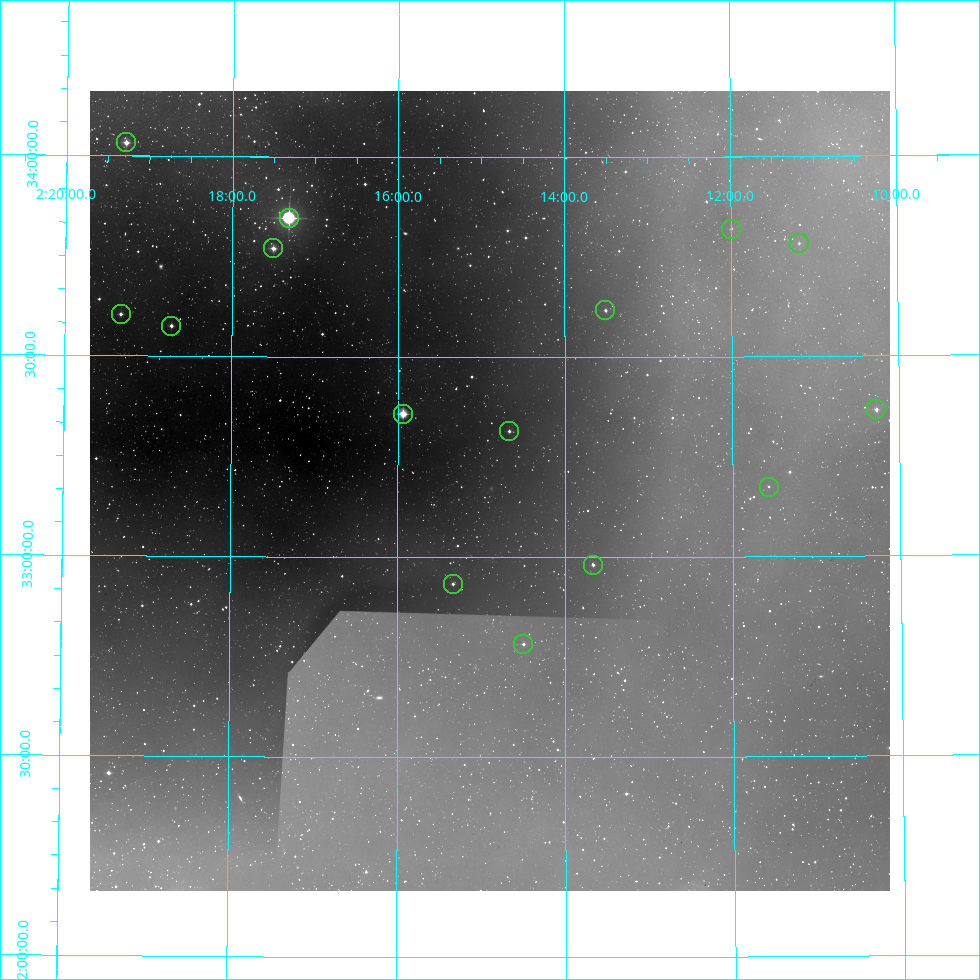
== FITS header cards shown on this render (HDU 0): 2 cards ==
NAXIS1  =                  800
NAXIS2  =                  800

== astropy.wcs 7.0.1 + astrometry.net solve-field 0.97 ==
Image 800 x 800 px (HDU 0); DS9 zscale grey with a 90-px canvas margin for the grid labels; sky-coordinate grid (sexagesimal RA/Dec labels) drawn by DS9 from the SOLVED WCS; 15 Tycho-2 reference stars matched to detected sources circled (green)
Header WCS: RA---AIT/DEC--AIT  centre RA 02:14:54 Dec +33:10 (33.72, +33.17 deg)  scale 9 arcsec/px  FOV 120.0' x 120.0'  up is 0 deg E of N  parity normal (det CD < 0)
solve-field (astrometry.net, Tycho-2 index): SOLVED blind (the header's WCS was not the basis of the solution)
Solved WCS: RA---TAN-SIP/DEC--TAN-SIP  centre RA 02:14:54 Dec +33:10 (33.73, +33.17 deg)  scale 9 arcsec/px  FOV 120.0' x 120.0'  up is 0 deg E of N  parity normal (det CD < 0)
Header WCS and blind solve agree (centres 1 arcsec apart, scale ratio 1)
Tycho-2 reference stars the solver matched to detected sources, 15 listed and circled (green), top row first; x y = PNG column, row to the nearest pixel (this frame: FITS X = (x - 90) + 1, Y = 800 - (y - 91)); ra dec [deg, ICRS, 3 dp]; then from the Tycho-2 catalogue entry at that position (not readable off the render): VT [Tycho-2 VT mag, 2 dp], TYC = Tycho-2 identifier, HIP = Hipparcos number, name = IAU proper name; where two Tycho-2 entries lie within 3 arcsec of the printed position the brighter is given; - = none
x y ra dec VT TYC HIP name
126 142 34.821 +34.033 7.99 2318-764-1 10820 -
289 218 34.329 +33.847 4.00 2318-1875-1 10670 -
731 229 32.998 +33.820 9.74 2317-75-1 - -
799 243 32.794 +33.782 9.31 2317-79-1 10202 -
273 248 34.375 +33.771 8.19 2318-59-1 10684 -
605 310 33.377 +33.617 8.63 2313-1351-1 - -
121 314 34.832 +33.604 8.22 2314-1642-1 10823 -
171 326 34.680 +33.576 8.86 2314-888-1 - -
876 409 32.567 +33.365 8.03 2313-1835-1 10130 -
403 414 33.985 +33.359 5.25 2314-1819-1 10559 -
509 431 33.666 +33.316 8.71 2313-718-1 10450 -
769 487 32.891 +33.174 9.91 2313-838-1 - -
593 565 33.417 +32.981 8.61 2313-1500-1 10373 -
453 584 33.835 +32.934 8.86 2314-994-1 - -
523 644 33.624 +32.784 8.77 2313-1216-1 - -